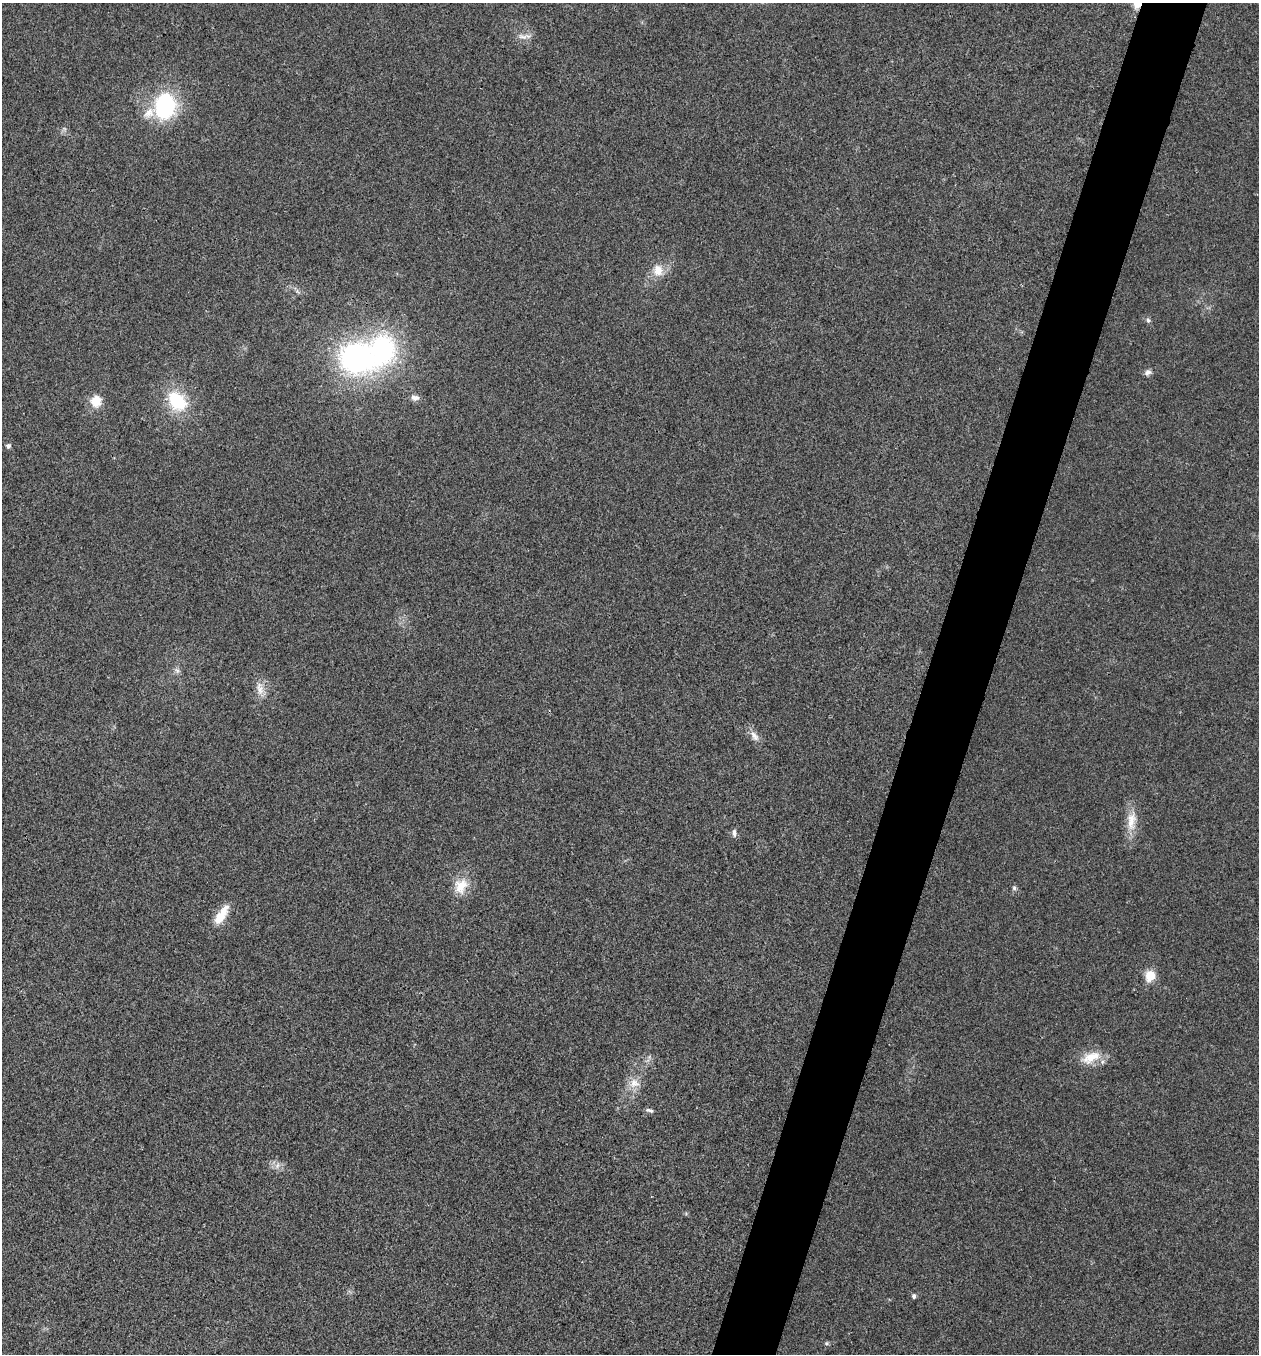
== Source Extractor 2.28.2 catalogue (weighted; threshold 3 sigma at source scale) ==
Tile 10 of 4 x 4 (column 2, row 3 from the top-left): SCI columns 1524-2780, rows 1355-2706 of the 5430 x 5417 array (HDU 1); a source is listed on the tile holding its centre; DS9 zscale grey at full resolution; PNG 1261 x 1356 px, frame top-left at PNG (2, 3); no overlay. Shown black and unused: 5% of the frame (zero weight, under 3 of 4 exposures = <1% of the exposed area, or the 3 px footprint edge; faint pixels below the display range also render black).
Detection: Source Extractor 2.28.2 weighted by HDU 2 'WHT'; one run over the whole footprint, this tile lists its part. Background 0.0205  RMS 0.0057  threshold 0.0256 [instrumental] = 3 sigma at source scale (4.5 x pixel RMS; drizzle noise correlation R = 1.50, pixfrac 1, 0.05/0.05 arcsec/px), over >= 5 px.
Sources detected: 31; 3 inside a brighter listed object's ellipse — not listed separately; the other 28 listed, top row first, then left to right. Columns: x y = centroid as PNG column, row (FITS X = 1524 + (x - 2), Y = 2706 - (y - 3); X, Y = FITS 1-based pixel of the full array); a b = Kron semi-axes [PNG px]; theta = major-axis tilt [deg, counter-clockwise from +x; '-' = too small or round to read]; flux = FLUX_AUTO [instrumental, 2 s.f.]
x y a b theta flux
523 37 16 8 -3 4.1
165 106 27 22 79 61
64 129 7 6 - 1.4
658 271 18 14 -85 9
297 291 8 5 -32 1.4
1148 320 7 6 - 1.4
356 358 34 31 -22 120
1148 372 9 7 39 2.2
415 398 11 7 -8 2.9
96 401 13 12 - 10
177 401 24 17 -48 31
8 446 6 6 - 1.5
177 670 10 7 -37 1.9
260 689 20 11 -80 6.4
754 736 18 8 -55 4.5
1131 821 30 13 85 11
734 833 10 6 -81 2.1
461 886 22 18 61 12
1014 888 6 6 - 1.4
221 915 26 10 58 12
1150 975 6 6 - 26
649 1057 6 6 - 1.5
1091 1057 28 14 21 12
634 1083 17 14 13 7.6
649 1110 10 5 -14 1.6
277 1165 11 7 66 2.9
914 1296 5 4 - 1.8
826 1343 6 6 - 1